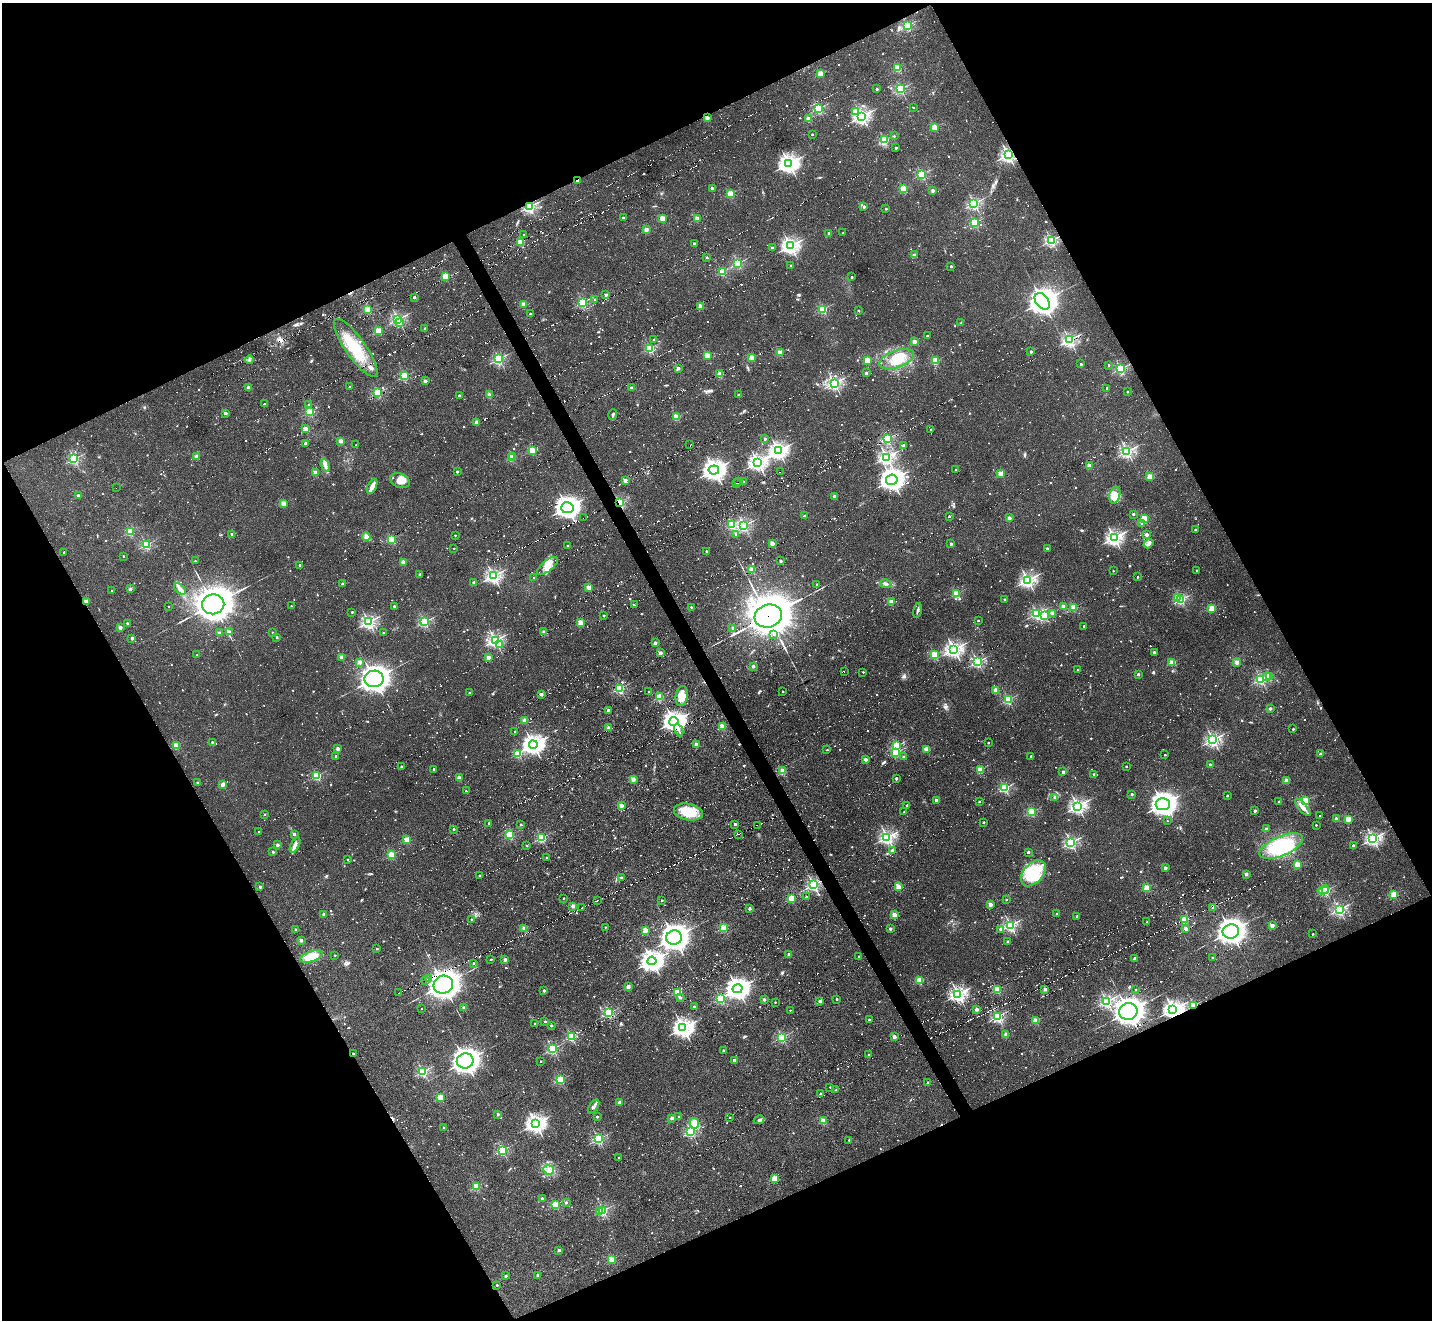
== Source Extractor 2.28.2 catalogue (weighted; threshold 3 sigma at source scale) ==
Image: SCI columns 29-5747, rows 296-5566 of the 5747 x 5738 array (HDU 1 of 3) = the unmasked area's bounding box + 8 px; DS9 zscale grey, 4 x 4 block average (1 PNG px = mean of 4 x 4 image px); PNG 1434 x 1322 px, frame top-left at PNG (2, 3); each listed source drawn as its Kron ellipse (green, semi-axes under 4 px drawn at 4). Shown black and unused: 46% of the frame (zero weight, under 6 of 11 exposures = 2% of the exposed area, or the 3 px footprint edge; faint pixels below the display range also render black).
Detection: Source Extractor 2.28.2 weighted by HDU 2 'WHT'. Background -0.42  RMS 0.008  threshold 0.0326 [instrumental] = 3 sigma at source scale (4.09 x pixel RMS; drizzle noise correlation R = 1.36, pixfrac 0.8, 0.05/0.05 arcsec/px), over >= 5 px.
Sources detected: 1884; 34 too faint to see at this stretch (4 x 4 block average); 2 inside a brighter object's white glare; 329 cosmic-ray / hot-pixel residue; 8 long thin detections or spike segments (spike, bleed or trail) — neither listed nor drawn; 13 coinciding with a brighter row at this scale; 23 inside a brighter listed object's ellipse — not listed separately; of the other 1475, all 500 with FLUX_AUTO >= 7.38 (the completeness limit of this list) listed and drawn (975 fainter detections not listed), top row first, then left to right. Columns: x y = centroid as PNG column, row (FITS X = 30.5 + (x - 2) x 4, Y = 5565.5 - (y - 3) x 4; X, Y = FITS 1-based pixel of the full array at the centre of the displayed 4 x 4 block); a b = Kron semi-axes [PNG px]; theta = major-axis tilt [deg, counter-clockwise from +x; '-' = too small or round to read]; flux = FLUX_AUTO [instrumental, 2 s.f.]
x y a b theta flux
907 26 2 2 - 560
897 68 2 2 - 210
820 73 2 2 - 170
877 89 2 2 - 28
901 89 2 2 - 570
913 107 2 2 - 7.7
819 108 2 2 - 580
856 111 2 2 - 95
861 116 3 2 - 1400
707 118 2 2 - 97
808 119 2 2 - 130
935 127 2 2 - 200
812 134 2 2 - 12
894 136 2 2 - 7.9
884 140 2 2 - 390
896 148 2 2 - 32
1008 155 2 2 - 1300
789 164 4 3 - 1900
921 174 2 2 - 530
577 180 2 2 - 42
712 188 2 2 - 30
903 188 2 2 - 230
933 190 2 2 - 61
730 194 2 2 - 280
974 203 2 2 - 770
530 207 2 2 - 790
864 207 2 2 - 31
886 209 2 2 - 14
623 218 2 2 - 33
662 218 2 2 - 170
697 219 2 2 - 130
974 222 2 2 - 410
646 230 2 2 - 110
829 233 2 2 - 54
843 233 2 2 - 12
524 235 2 2 - 7.5
1051 240 2 2 - 830
521 242 2 2 - 230
694 244 2 2 - 35
790 246 3 3 - 1200
772 248 2 2 - 38
914 255 2 2 - 67
707 257 2 2 - 20
738 263 2 2 - 590
790 265 2 2 - 12
951 266 2 2 - 22
722 272 2 2 - 330
445 277 2 2 - 230
852 277 2 2 - 24
606 295 2 2 - 40
414 297 2 2 - 24
595 300 2 2 - 12
1042 301 9 6 -51 2500
583 302 2 2 - 620
524 304 2 2 - 110
700 306 2 2 - 110
368 309 2 2 - 340
823 309 2 2 - 440
859 310 2 2 - 8.5
530 313 2 2 - 9
398 319 2 2 - 930
399 322 2 2 - 43
961 323 2 2 - 8.6
425 328 2 2 - 17
378 331 2 2 - 210
927 336 2 2 - 12
654 340 2 2 - 8.5
1069 340 2 2 - 1000
914 341 2 2 - 87
356 348 35 10 -55 180
650 348 2 2 - 430
780 352 2 2 - 200
1031 352 2 2 - 32
707 355 2 2 - 180
752 358 2 2 - 120
499 359 2 2 - 660
897 359 18 8 20 110
249 360 4 3 - 8.7
867 360 2 2 - 210
935 361 2 2 - 260
1081 364 2 2 - 20
1109 365 2 2 - 8.4
678 368 2 2 - 61
1120 369 2 2 - 630
866 373 2 2 - 17
720 374 2 2 - 150
404 376 2 2 - 420
425 381 2 2 - 52
834 383 2 2 - 1100
350 386 2 2 - 12
248 387 2 2 - 51
631 388 2 2 - 46
1107 388 2 2 - 21
1127 392 2 2 - 15
378 393 2 2 - 460
459 395 2 2 - 18
490 395 2 2 - 130
738 395 2 2 - 17
264 404 2 2 - 8.3
309 405 2 2 - 9.4
309 412 2 2 - 330
226 413 2 2 - 23
613 415 5 2 - 7.7
676 417 2 2 - 210
477 422 2 2 - 91
305 429 2 2 - 130
931 429 2 2 - 9.9
765 439 2 2 - 35
887 439 2 2 - 540
341 441 2 2 - 80
305 443 2 2 - 26
690 444 2 2 - 17
356 445 2 2 - 8.2
903 445 2 2 - 31
532 450 2 2 - 250
778 451 3 3 - 1700
1127 451 2 2 - 1000
513 456 2 2 - 86
196 457 2 2 - 88
886 457 3 2 - 1100
512 458 2 2 - 170
74 459 2 2 - 640
758 462 3 3 - 1300
325 465 6 3 -70 14
1089 466 2 2 - 110
714 470 5 4 - 2200
956 470 2 2 - 10
315 472 2 2 - 110
457 472 2 2 - 20
780 472 2 2 - 13
1001 474 2 2 - 150
1150 476 2 2 - 180
892 480 6 5 - 2400
400 481 10 7 -17 38
626 481 2 2 - 96
739 482 2 2 - 12
743 482 2 2 - 31
736 483 2 2 - 14
372 486 8 3 65 42
116 488 2 2 - 13
1115 495 9 5 75 37
78 496 2 2 - 40
834 496 2 2 - 33
619 502 2 2 - 340
284 503 2 2 - 170
567 508 6 5 - 2400
1133 514 2 2 - 30
805 516 2 2 - 25
949 516 2 2 - 16
583 518 2 2 - 8.1
1009 518 2 2 - 64
1144 519 2 2 - 260
1142 523 2 2 - 16
732 525 2 2 - 430
744 525 2 2 - 690
1195 529 2 2 - 9.3
130 532 2 2 - 300
736 534 2 2 - 57
232 535 4 2 - 9.9
455 535 2 2 - 7.4
1146 535 2 2 - 61
366 537 4 3 - 20
1114 538 3 3 - 1200
392 539 2 2 - 300
772 543 2 2 - 110
951 544 2 2 - 37
1148 544 5 3 - 9.7
146 545 2 2 - 500
567 545 2 2 - 7.5
454 548 2 2 - 8.4
1047 549 2 2 - 40
706 551 2 2 - 13
64 552 2 2 - 12
123 556 2 2 - 7.5
195 561 2 2 - 8.7
781 561 2 2 - 25
404 562 2 2 - 110
300 565 2 2 - 14
547 566 12 5 39 45
752 569 2 2 - 170
1197 570 2 2 - 15
1113 571 2 2 - 8.3
420 574 2 2 - 28
493 576 2 2 - 1100
1137 577 2 2 - 10
534 578 2 2 - 23
1028 580 3 3 - 1100
474 583 2 2 - 47
342 584 2 2 - 35
817 584 2 2 - 17
885 584 5 3 - 13
589 588 2 2 - 140
130 589 3 3 - 7.9
180 589 7 3 -44 16
112 591 2 2 - 8.5
956 593 2 2 - 260
1178 597 2 2 - 220
1005 599 2 2 - 16
1181 599 2 2 - 490
86 601 2 2 - 110
891 602 2 2 - 160
213 604 11 10 - 9200
634 605 2 2 - 14
169 606 2 2 - 9
291 606 2 2 - 7.5
394 606 2 2 - 16
1063 606 2 2 - 97
691 607 2 2 - 13
1073 607 2 2 - 220
1212 608 2 2 - 190
917 610 8 2 78 8
352 612 2 2 - 14
1037 614 2 2 - 700
1053 614 2 2 - 73
1045 615 2 2 - 360
604 616 2 2 - 21
768 616 14 11 17 15000
978 621 2 2 - 16
369 622 2 2 - 1100
425 622 2 2 - 610
127 623 2 2 - 13
581 623 2 2 - 170
1084 626 2 2 - 33
120 628 2 2 - 53
733 628 2 2 - 70
229 632 2 2 - 64
272 632 2 2 - 8.7
544 632 2 2 - 41
219 633 2 2 - 64
384 633 2 2 - 17
774 634 2 2 - 10
277 637 2 2 - 18
132 638 2 2 - 45
495 640 2 2 - 1000
655 643 2 2 - 37
500 644 2 2 - 22
954 649 3 3 - 1300
1154 652 2 2 - 37
660 653 2 2 - 76
197 655 2 2 - 8.9
934 655 2 2 - 370
342 657 2 2 - 100
488 657 2 2 - 96
359 662 2 2 - 89
977 662 2 2 - 800
1172 662 2 2 - 170
1237 662 2 2 - 120
753 666 2 2 - 52
1077 670 2 2 - 8.6
844 671 2 2 - 15
863 672 2 2 - 8.3
1138 674 2 2 - 27
1269 676 2 2 - 130
1267 677 2 2 - 12
374 679 9 8 - 3900
1261 679 2 2 - 720
620 688 2 2 - 530
996 690 2 2 - 130
648 691 2 2 - 7.8
783 692 2 2 - 7.9
469 693 2 2 - 16
541 694 2 2 - 55
682 696 10 6 80 59
659 697 2 2 - 290
1008 700 2 2 - 500
1270 709 2 2 - 38
608 710 2 2 - 28
525 721 2 2 - 140
674 721 4 4 - 2100
722 726 2 2 - 200
609 728 2 2 - 63
1293 729 2 2 - 16
679 730 6 2 -63 8.8
515 732 2 2 - 10
1213 740 2 2 - 1200
212 742 2 2 - 14
988 743 2 2 - 14
696 744 2 2 - 67
176 745 2 2 - 240
533 745 4 4 - 2000
897 745 2 2 - 370
338 749 2 2 - 69
927 749 2 2 - 140
827 750 2 2 - 9.7
896 752 2 2 - 340
518 754 2 2 - 300
1320 754 2 2 - 34
1165 755 2 2 - 7.5
336 756 2 2 - 14
1031 756 2 2 - 26
903 757 2 2 - 8.9
865 759 2 2 - 61
1210 765 2 2 - 36
1126 766 2 2 - 12
401 767 2 2 - 24
434 769 2 2 - 17
980 770 2 2 - 220
783 771 2 2 - 180
1063 772 2 2 - 52
1094 774 2 2 - 26
317 776 2 2 - 420
459 778 2 2 - 110
896 778 2 2 - 24
633 779 2 2 - 120
1287 781 2 2 - 100
198 783 2 2 - 38
223 785 2 2 - 73
1005 788 2 2 - 560
466 791 2 2 - 14
1132 794 2 2 - 25
1227 796 2 2 - 13
1055 797 2 2 - 98
936 800 2 2 - 42
1279 801 2 2 - 7.7
1305 801 2 2 - 400
979 802 2 2 - 11
1163 804 7 6 - 3100
621 806 2 2 - 110
907 806 2 2 - 34
1078 806 3 3 - 1200
1303 807 11 4 -50 30
1255 811 2 2 - 34
688 812 15 8 -11 140
904 812 2 2 - 10
1031 812 2 2 - 430
265 814 2 2 - 8.4
1319 816 2 2 - 9.6
1336 819 2 2 - 52
1348 819 2 2 - 190
1167 821 2 2 - 7.7
983 822 2 2 - 15
489 823 2 2 - 21
735 824 2 2 - 27
521 825 2 2 - 13
757 825 2 2 - 12
1316 825 2 2 - 10
454 829 2 2 - 19
1266 829 2 2 - 35
259 831 2 2 - 11
294 834 2 2 - 47
739 834 2 2 - 19
510 835 2 2 - 350
887 837 3 2 - 1200
541 838 2 2 - 490
1373 839 2 2 - 1300
407 840 2 2 - 150
1071 843 2 2 - 880
277 845 2 2 - 46
295 845 8 4 63 17
527 846 2 2 - 13
1281 846 23 10 23 320
1353 846 2 2 - 48
892 850 2 2 - 37
273 852 2 2 - 27
1028 852 2 2 - 25
392 855 2 2 - 260
546 858 2 2 - 19
348 859 2 2 - 9.4
1298 865 2 2 - 260
1165 868 2 2 - 57
1033 873 15 9 48 120
1246 874 2 2 - 60
480 876 2 2 - 15
621 877 2 2 - 12
813 885 2 2 - 960
260 887 2 2 - 38
898 887 2 2 - 160
1147 888 2 2 - 230
1323 890 5 3 - 30
1325 891 2 2 - 530
1394 894 2 2 - 280
806 897 2 2 - 13
564 898 2 2 - 10
791 898 2 2 - 250
597 900 2 2 - 13
662 900 2 2 - 12
1006 900 2 2 - 10
990 904 2 2 - 94
573 906 2 2 - 70
1213 907 2 2 - 84
582 908 2 2 - 15
749 909 2 2 - 37
1339 909 2 2 - 920
323 914 2 2 - 39
1057 914 2 2 - 17
894 915 2 2 - 130
1077 916 2 2 - 23
471 919 2 2 - 8.7
1185 920 2 2 - 230
1147 922 2 2 - 8.4
1010 925 2 2 - 880
1272 926 2 2 - 91
605 927 2 2 - 8.7
524 928 2 2 - 97
724 928 2 2 - 300
890 929 2 2 - 36
1001 929 2 2 - 43
1186 929 2 2 - 79
295 930 2 2 - 17
645 930 2 2 - 170
1231 931 8 7 - 3800
1313 934 2 2 - 11
674 938 8 7 - 4200
301 940 2 2 - 55
1007 942 2 2 - 19
377 949 2 2 - 17
789 954 2 2 - 48
335 955 2 2 - 9.9
859 956 2 2 - 8.9
311 957 12 5 18 81
1134 958 2 2 - 41
1213 958 2 2 - 11
491 960 2 2 - 9.6
505 960 2 2 - 69
652 961 4 4 - 2500
473 963 2 2 - 18
428 979 2 2 - 11
425 980 2 2 - 11
919 980 2 2 - 230
443 985 10 9 - 5000
628 987 2 2 - 83
737 989 5 4 - 2600
997 989 2 2 - 330
1045 989 2 2 - 86
1136 989 2 2 - 7.6
544 991 2 2 - 36
678 992 2 2 - 300
399 993 2 2 - 10
958 994 3 3 - 1300
680 998 2 2 - 20
721 999 2 2 - 500
837 999 2 2 - 21
764 1000 2 2 - 46
820 1001 2 2 - 54
1107 1001 2 2 - 830
775 1002 2 2 - 9.4
1194 1005 2 2 - 400
694 1006 2 2 - 13
464 1007 2 2 - 26
421 1008 2 2 - 7.6
977 1009 2 2 - 65
1173 1009 4 3 - 1500
790 1010 2 2 - 9
1128 1012 9 8 - 4400
609 1013 2 2 - 620
997 1017 2 2 - 760
869 1020 2 2 - 18
545 1021 2 2 - 15
1036 1021 2 2 - 200
535 1023 2 2 - 7.8
551 1026 2 2 - 19
683 1028 4 3 - 1600
1006 1034 2 2 - 120
571 1036 2 2 - 510
782 1037 2 2 - 620
894 1037 2 2 - 75
552 1049 2 2 - 620
724 1051 2 2 - 32
353 1054 2 2 - 8.4
868 1054 2 2 - 11
734 1060 2 2 - 47
465 1061 8 7 - 3100
541 1061 2 2 - 8.7
423 1072 2 2 - 700
561 1079 2 2 - 430
928 1082 2 2 - 13
830 1087 2 2 - 8.2
836 1090 2 2 - 12
820 1093 2 2 - 8.1
440 1097 2 2 - 240
619 1102 2 2 - 46
594 1106 8 3 55 14
498 1114 2 2 - 31
597 1117 2 2 - 24
679 1117 2 2 - 29
729 1117 2 2 - 7.4
672 1118 2 2 - 63
759 1120 5 3 - 8.8
823 1121 2 2 - 180
694 1123 5 5 - 47
535 1124 4 3 - 1600
444 1128 2 2 - 22
691 1131 2 2 - 690
598 1139 2 2 - 670
849 1140 2 2 - 14
502 1150 2 2 - 550
619 1157 2 2 - 7.6
549 1170 5 4 - 21
775 1179 2 2 - 280
476 1187 2 2 - 300
542 1198 2 2 - 26
566 1203 2 2 - 22
555 1205 2 2 - 310
603 1210 2 2 - 540
599 1212 2 2 - 10
559 1250 2 2 - 33
612 1260 2 2 - 240
538 1275 2 2 - 46
506 1276 2 2 - 32
497 1285 2 2 - 10
Overlapping masked pixels (flux is a lower limit): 10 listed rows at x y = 707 118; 1008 155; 577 180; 530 207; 619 502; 86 601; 768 616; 1194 1005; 1173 1009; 353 1054
Diffuse or blended objects may show on this block-average render without a row.